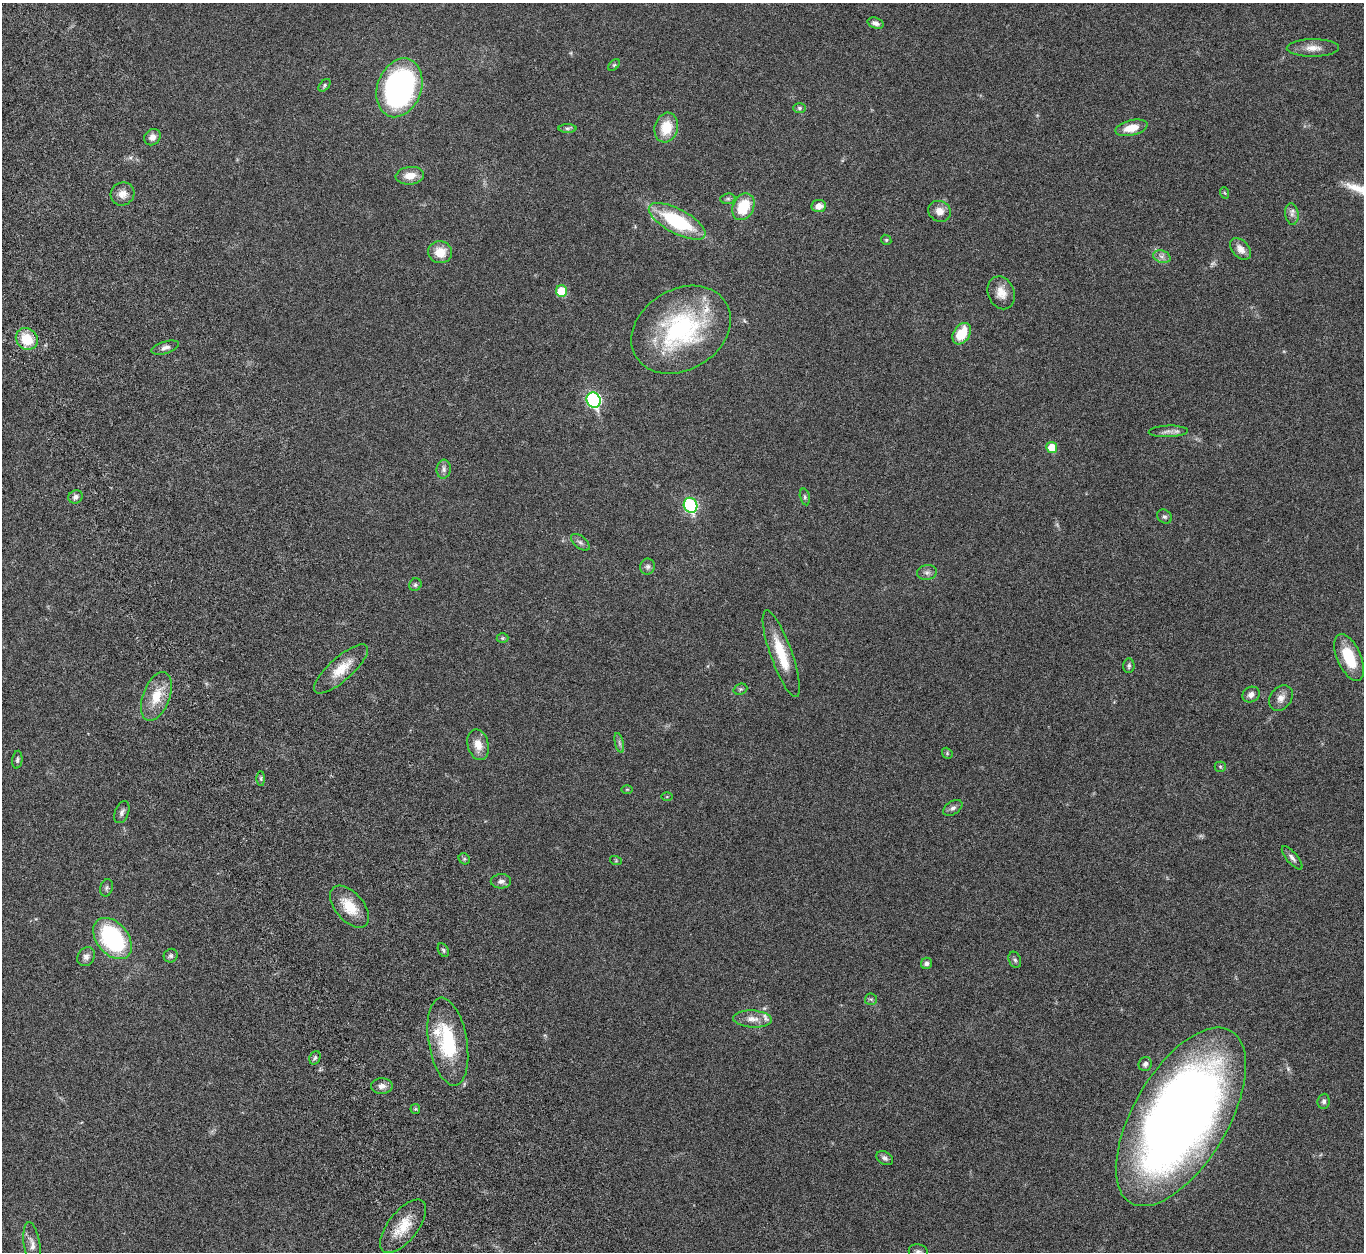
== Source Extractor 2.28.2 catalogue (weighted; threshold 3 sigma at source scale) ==
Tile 11 of 4 x 4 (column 3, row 3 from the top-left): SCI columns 2843-4204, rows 1583-2832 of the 5682 x 5544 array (HDU 1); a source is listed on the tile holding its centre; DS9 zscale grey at full resolution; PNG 1366 x 1254 px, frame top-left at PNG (2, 3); each listed source drawn as its Kron ellipse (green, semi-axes under 4 px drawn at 4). Shown black and unused: <1% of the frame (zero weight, under 5 of 10 exposures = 6% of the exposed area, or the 3 px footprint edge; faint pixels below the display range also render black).
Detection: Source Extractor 2.28.2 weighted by HDU 2 'WHT'; one run over the whole footprint, this tile lists its part. Background 0.0278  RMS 0.0018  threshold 0.00726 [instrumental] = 3 sigma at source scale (4.09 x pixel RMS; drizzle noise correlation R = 1.36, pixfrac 0.8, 0.05/0.05 arcsec/px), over >= 5 px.
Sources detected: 90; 3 too faint to see at this stretch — neither listed nor drawn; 2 inside a brighter listed object's ellipse — not listed separately; the other 85 listed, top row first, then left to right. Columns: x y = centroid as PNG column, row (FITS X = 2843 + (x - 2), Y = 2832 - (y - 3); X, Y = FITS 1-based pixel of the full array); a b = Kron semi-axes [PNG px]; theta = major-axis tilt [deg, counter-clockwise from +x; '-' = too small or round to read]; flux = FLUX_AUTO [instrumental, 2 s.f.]
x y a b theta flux
876 23 8 5 -17 0.65
1313 48 26 9 1 1.7
614 65 7 4 45 0.24
324 85 7 4 47 0.28
399 88 30 22 70 43
799 108 6 5 - 0.3
567 128 9 4 0 0.35
666 128 15 11 75 3.8
1131 128 16 7 14 2.6
152 137 9 7 47 0.9
410 176 14 8 6 2
1225 193 6 3 -70 0.16
122 194 12 11 - 1.3
728 199 7 5 7 0.36
819 206 7 6 - 1.1
743 207 14 10 64 5.4
940 211 11 10 - 1.4
1292 214 10 7 -83 0.65
677 221 31 12 -28 13
886 240 5 4 - 0.23
1240 249 12 8 -48 1.3
440 252 12 11 - 2.5
1162 257 9 6 -17 0.63
561 291 6 5 - 5
1001 293 17 13 -69 1.9
681 330 53 40 32 23
962 334 11 8 58 4.3
27 339 11 10 - 4.1
165 348 14 6 17 0.78
594 400 8 7 - 25
1168 431 19 5 2 0.87
1052 447 5 5 - 3.2
444 469 9 7 84 0.59
76 497 7 6 - 0.53
805 497 8 5 -77 0.34
691 505 8 6 -68 19
1164 517 8 6 -41 0.37
580 542 11 6 -39 0.51
648 567 8 7 - 0.51
927 572 10 7 9 0.63
415 585 7 6 - 0.33
502 638 6 5 - 0.22
781 654 46 10 -70 5.4
1349 657 25 12 -66 5.5
1129 666 7 5 85 0.34
341 669 34 11 42 3.5
740 689 7 5 20 0.3
1251 695 9 7 28 0.82
156 696 25 13 70 3.8
1281 698 14 10 52 1.1
619 743 10 4 -77 0.43
478 745 16 10 -76 1.9
947 753 6 4 -50 0.23
17 760 9 5 84 0.34
1220 767 5 5 - 0.21
261 778 7 4 90 0.24
627 789 6 4 1 0.16
667 797 6 4 1 0.16
953 808 11 6 33 0.6
122 812 11 6 68 0.6
1292 858 14 5 -50 0.63
464 859 6 5 - 0.28
616 861 6 4 -18 0.17
501 881 10 7 4 0.73
107 888 9 6 75 0.38
349 907 25 14 -49 3.9
113 939 23 15 -50 19
443 950 7 5 -61 0.32
171 956 7 6 - 0.38
86 957 10 8 54 0.84
1015 960 8 6 -68 0.38
927 963 6 5 - 0.5
871 999 6 5 - 0.3
752 1019 19 8 -3 1.6
448 1042 44 19 -80 11
315 1058 7 5 68 0.35
1145 1064 7 6 - 0.55
382 1086 11 8 1 0.9
1324 1101 7 6 - 0.46
415 1109 5 5 - 0.19
1181 1117 100 47 59 190
885 1158 9 6 -32 0.52
403 1226 32 15 52 4
32 1244 22 8 -81 1.1
918 1252 10 7 -13 0.54
Isophote crosses this tile's border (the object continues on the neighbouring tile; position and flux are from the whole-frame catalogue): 1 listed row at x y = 918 1252